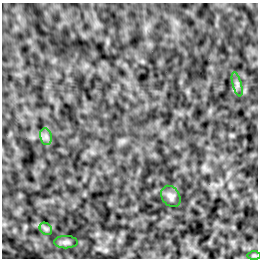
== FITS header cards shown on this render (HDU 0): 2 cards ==
NAXIS1  =                  256 /Number of positions along axis 1
NAXIS2  =                  256 /Number of positions along axis 2

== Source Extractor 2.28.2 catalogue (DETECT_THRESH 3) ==
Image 256 x 256 px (HDU 0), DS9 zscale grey, 1 PNG px = 1 image px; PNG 260 x 260 px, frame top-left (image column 1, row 256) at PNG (2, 3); each listed source drawn as its Kron ellipse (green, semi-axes under 4 px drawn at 4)
Background -1.76e-04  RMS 0.002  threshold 0.00603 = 3 sigma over >= 5 px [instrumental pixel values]
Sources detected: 6; all 6 listed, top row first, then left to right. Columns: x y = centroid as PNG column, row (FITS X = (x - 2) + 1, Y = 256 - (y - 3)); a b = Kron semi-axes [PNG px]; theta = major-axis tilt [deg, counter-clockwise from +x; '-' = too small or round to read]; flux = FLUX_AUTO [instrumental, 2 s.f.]
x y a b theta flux
237 84 12 4 -75 0.42
46 137 8 6 -79 0.46
171 196 11 8 -54 0.62
46 229 7 5 -44 0.29
66 242 12 6 -1 0.4
254 255 7 4 0 0.18